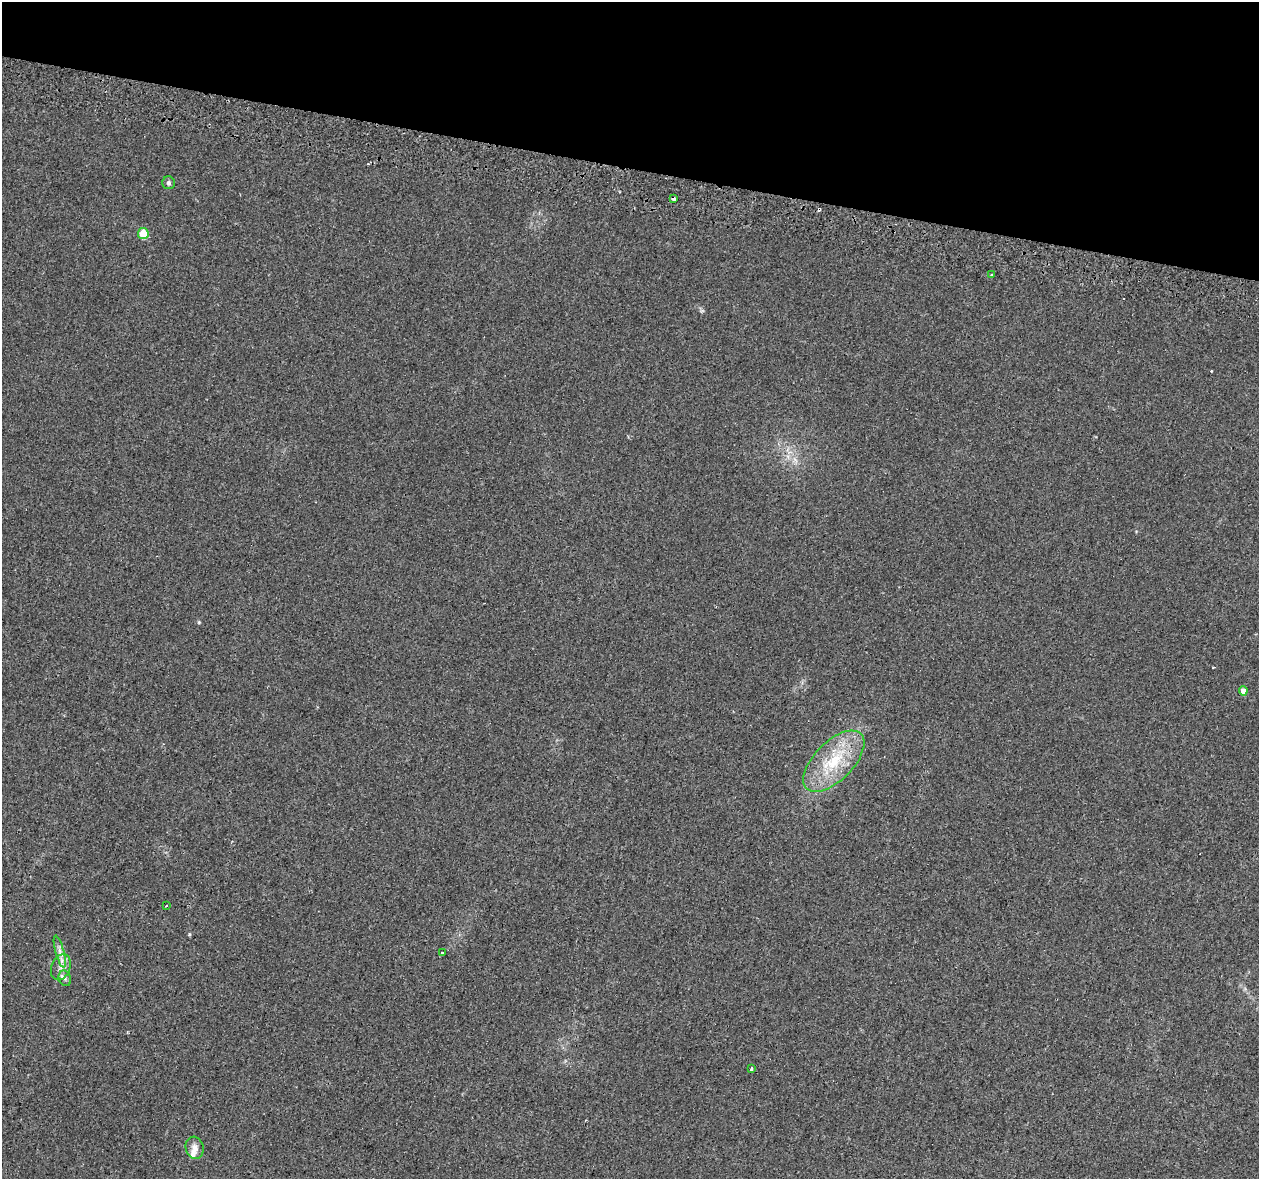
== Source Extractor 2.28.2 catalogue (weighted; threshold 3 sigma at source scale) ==
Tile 2 of 4 x 4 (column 2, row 1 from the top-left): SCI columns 1316-2572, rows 3873-5049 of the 5135 x 5332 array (HDU 1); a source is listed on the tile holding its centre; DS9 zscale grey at full resolution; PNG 1261 x 1181 px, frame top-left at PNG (2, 2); each listed source drawn as its Kron ellipse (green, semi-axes under 4 px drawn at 4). Shown black and unused: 14% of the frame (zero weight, under 2 of 3 exposures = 4% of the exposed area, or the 3 px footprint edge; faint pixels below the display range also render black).
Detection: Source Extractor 2.28.2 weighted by HDU 2 'WHT'; one run over the whole footprint, this tile lists its part. Background 0.0306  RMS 0.0051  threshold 0.0229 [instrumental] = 3 sigma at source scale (4.5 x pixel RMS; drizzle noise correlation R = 1.50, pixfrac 1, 0.0396/0.0396 arcsec/px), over >= 5 px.
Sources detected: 17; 3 cosmic-ray / hot-pixel residue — neither listed nor drawn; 1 inside a brighter listed object's ellipse — not listed separately; the other 13 listed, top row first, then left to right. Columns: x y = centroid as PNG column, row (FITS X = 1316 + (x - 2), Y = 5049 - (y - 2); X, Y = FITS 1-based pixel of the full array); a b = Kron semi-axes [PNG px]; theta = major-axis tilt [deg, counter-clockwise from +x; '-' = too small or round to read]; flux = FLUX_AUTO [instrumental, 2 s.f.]
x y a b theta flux
168 183 6 6 - 1.1
674 199 3 3 - 2.4
143 234 5 5 - 12
992 275 3 3 - 1.1
1243 691 4 4 - 3.8
834 761 39 19 45 25
166 906 3 2 - 0.32
60 952 16 4 -75 2.7
442 953 3 3 - 1.5
61 967 13 9 68 4
65 978 8 6 -71 1.4
751 1068 3 3 - 2
195 1148 11 9 -77 3.3
Overlapping masked pixels (flux is a lower limit): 1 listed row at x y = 674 199